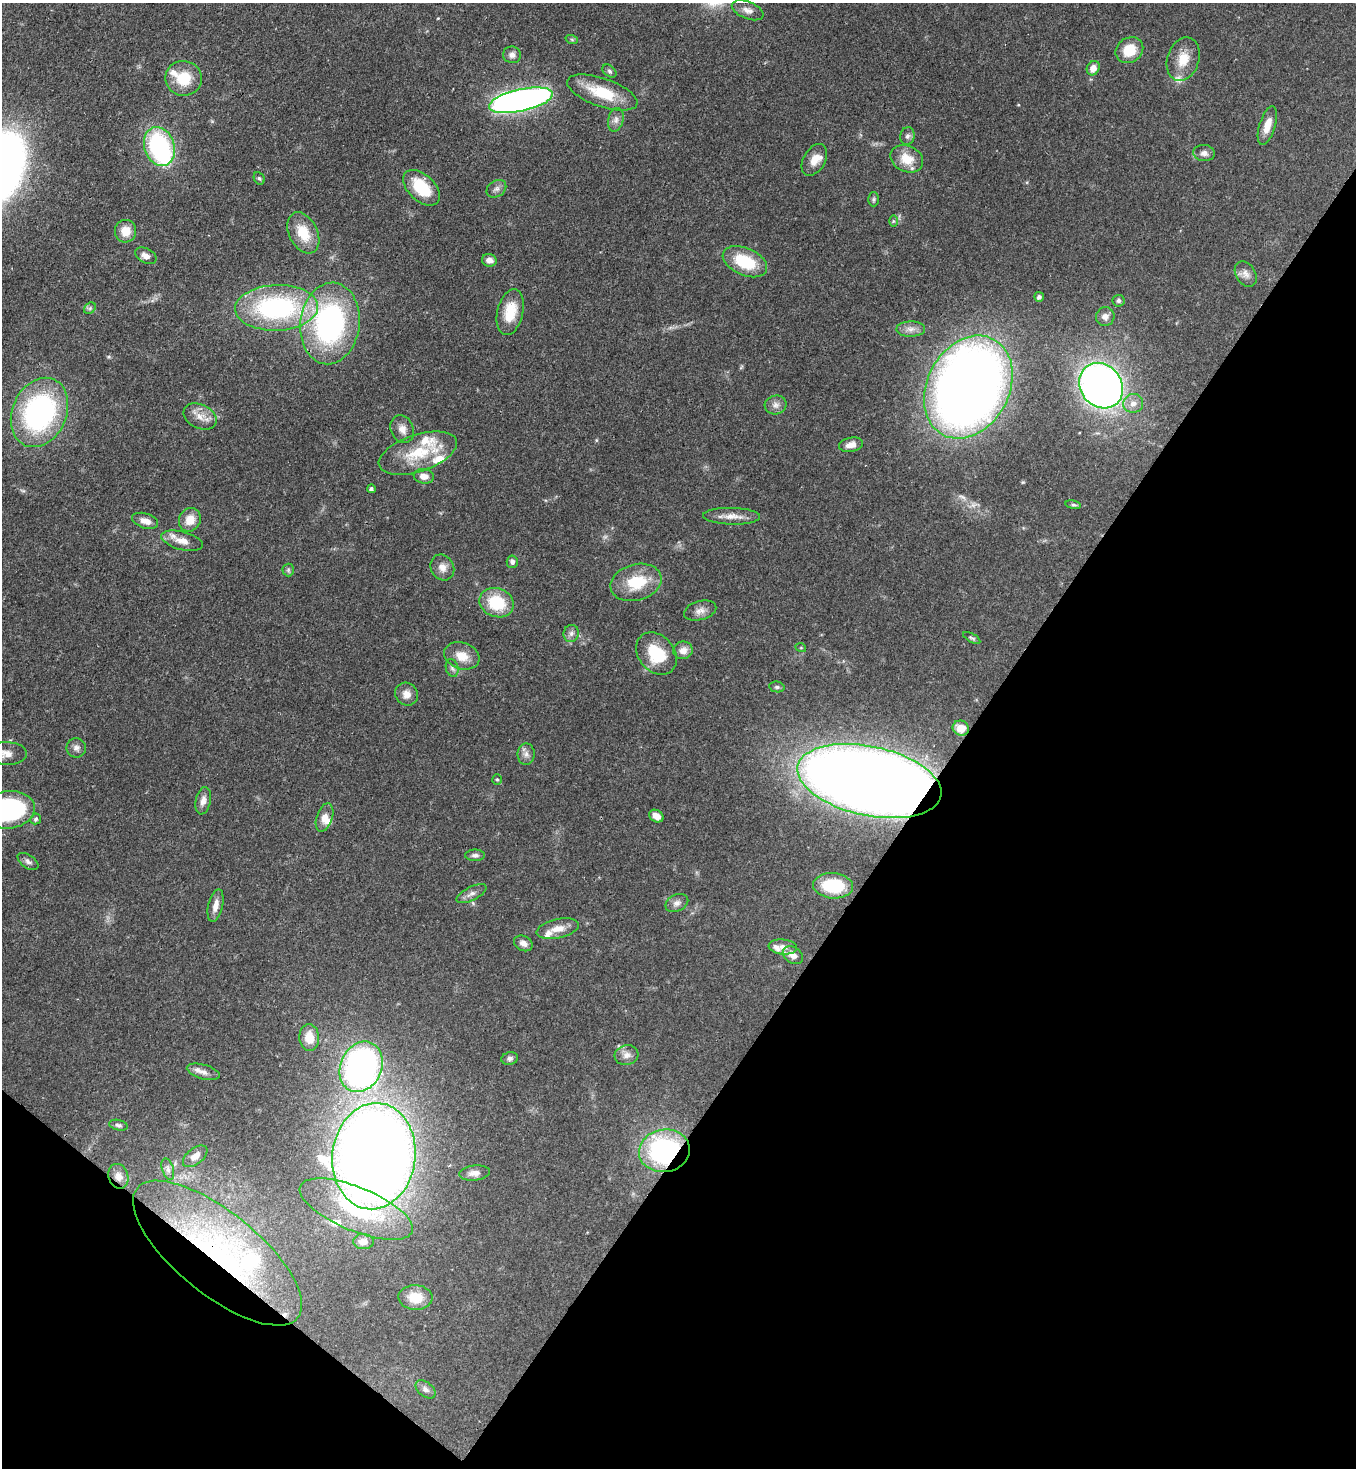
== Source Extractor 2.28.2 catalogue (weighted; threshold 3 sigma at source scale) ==
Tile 15 of 4 x 4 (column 3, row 4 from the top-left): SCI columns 2932-4285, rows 61-1526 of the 6004 x 5981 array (HDU 1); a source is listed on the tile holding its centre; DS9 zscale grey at full resolution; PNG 1358 x 1470 px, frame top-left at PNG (2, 3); each listed source drawn as its Kron ellipse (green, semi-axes under 4 px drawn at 4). Shown black and unused: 34% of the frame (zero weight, under 3 of 4 exposures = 7% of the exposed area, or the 3 px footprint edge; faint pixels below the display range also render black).
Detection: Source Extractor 2.28.2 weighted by HDU 2 'WHT'; one run over the whole footprint, this tile lists its part. Background 0.0725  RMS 0.0036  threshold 0.0164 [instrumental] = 3 sigma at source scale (4.5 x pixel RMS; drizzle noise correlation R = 1.50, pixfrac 1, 0.05/0.05 arcsec/px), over >= 5 px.
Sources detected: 119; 1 too faint to see at this stretch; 1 inside a brighter object's white glare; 1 cosmic-ray / hot-pixel residue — neither listed nor drawn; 11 inside a brighter listed object's ellipse — not listed separately; the other 105 listed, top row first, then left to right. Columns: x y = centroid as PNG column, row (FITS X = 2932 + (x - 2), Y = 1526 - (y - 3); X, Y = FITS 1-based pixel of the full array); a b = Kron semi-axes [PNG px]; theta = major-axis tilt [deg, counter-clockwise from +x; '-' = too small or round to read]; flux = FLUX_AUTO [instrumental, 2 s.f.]
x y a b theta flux
748 10 17 8 -21 2.3
572 40 6 4 -20 0.5
1129 50 14 12 32 9
512 55 9 8 - 1.7
1183 59 22 16 72 7.2
1093 68 7 6 - 3.1
610 71 8 5 -42 0.81
184 78 18 17 - 10
602 92 37 14 -19 14
521 100 33 11 12 190
616 120 12 7 77 1.9
1267 126 20 8 73 4.5
907 136 9 7 77 1.2
159 147 20 15 -71 47
1204 153 11 8 -5 1.8
907 159 17 13 -25 6.8
814 160 17 11 60 4.5
259 178 6 5 - 0.62
422 188 22 13 -43 14
496 189 10 8 34 1.6
874 199 7 5 89 0.72
893 221 6 4 -90 0.49
126 231 11 10 - 5.3
303 233 22 14 -63 9.1
146 256 11 7 -28 2.3
489 260 7 6 - 2.6
745 262 23 13 -24 16
1246 274 14 9 -59 2.4
1039 297 5 5 - 1.2
1119 301 6 6 - 0.83
90 308 6 5 - 0.76
277 308 41 23 2 60
510 312 23 13 77 9.3
1105 317 9 9 - 2.1
330 323 41 29 83 81
911 329 14 7 1 2.4
1101 386 24 20 -52 200
968 387 54 41 62 420
1133 403 10 9 - 2.7
776 405 11 9 13 1.9
39 412 36 27 66 76
200 417 17 12 -25 4.3
402 429 14 11 -64 2.9
851 445 12 7 12 3.1
418 453 41 18 18 15
424 476 10 7 -8 2.6
371 489 4 4 - 0.92
1073 505 8 4 -8 0.73
732 516 28 8 -1 4
190 520 12 10 61 4.9
145 521 13 7 -17 2.8
182 541 21 9 -14 4
512 562 6 5 - 1.2
442 567 13 11 -60 2.9
288 570 6 6 - 0.74
636 582 26 18 15 13
497 603 17 14 -21 15
700 611 16 9 15 2.6
571 633 9 7 75 1.5
972 638 9 3 -29 0.51
801 648 5 3 - 0.35
683 650 10 9 - 2.8
656 654 23 18 -50 14
462 656 18 13 -20 5.6
452 668 9 6 -74 1.1
777 687 8 5 -9 0.8
407 694 12 11 - 2.9
961 728 8 7 - 6
76 748 10 9 - 1.7
7 754 20 11 -1 3.6
526 754 11 8 89 1.9
497 779 5 4 - 0.48
869 781 73 34 -12 770
203 801 14 7 78 2.3
9 810 26 18 7 49
656 816 8 5 -32 2.6
325 817 15 8 72 3
36 819 5 5 - 0.81
475 855 10 6 0 1.2
28 861 12 6 -35 1.3
833 886 20 12 -5 20
471 894 16 6 26 1.9
677 903 12 8 25 1.9
215 905 16 7 76 2.9
558 929 21 9 12 4.2
523 943 10 7 -27 1.9
783 947 14 7 -6 2.4
793 955 11 8 -31 2.6
309 1038 13 10 -85 5.8
626 1055 12 10 15 2.3
510 1058 8 6 12 1.1
361 1067 26 20 66 140
203 1072 17 7 -16 2.4
118 1125 9 5 -13 0.9
664 1151 25 21 9 56
195 1156 14 8 38 3
374 1156 53 41 83 650
168 1169 11 5 -72 1.3
474 1173 15 7 7 2.5
118 1176 13 10 -72 2.3
356 1209 60 22 -22 32
363 1242 10 7 -1 3.2
217 1253 103 41 -39 91
415 1297 17 12 -3 7.4
426 1389 11 7 -39 1.6
Overlapping masked pixels (flux is a lower limit): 3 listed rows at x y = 869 781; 664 1151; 217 1253
Isophote crosses this tile's border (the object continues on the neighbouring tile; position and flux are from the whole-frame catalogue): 2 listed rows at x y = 7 754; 9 810